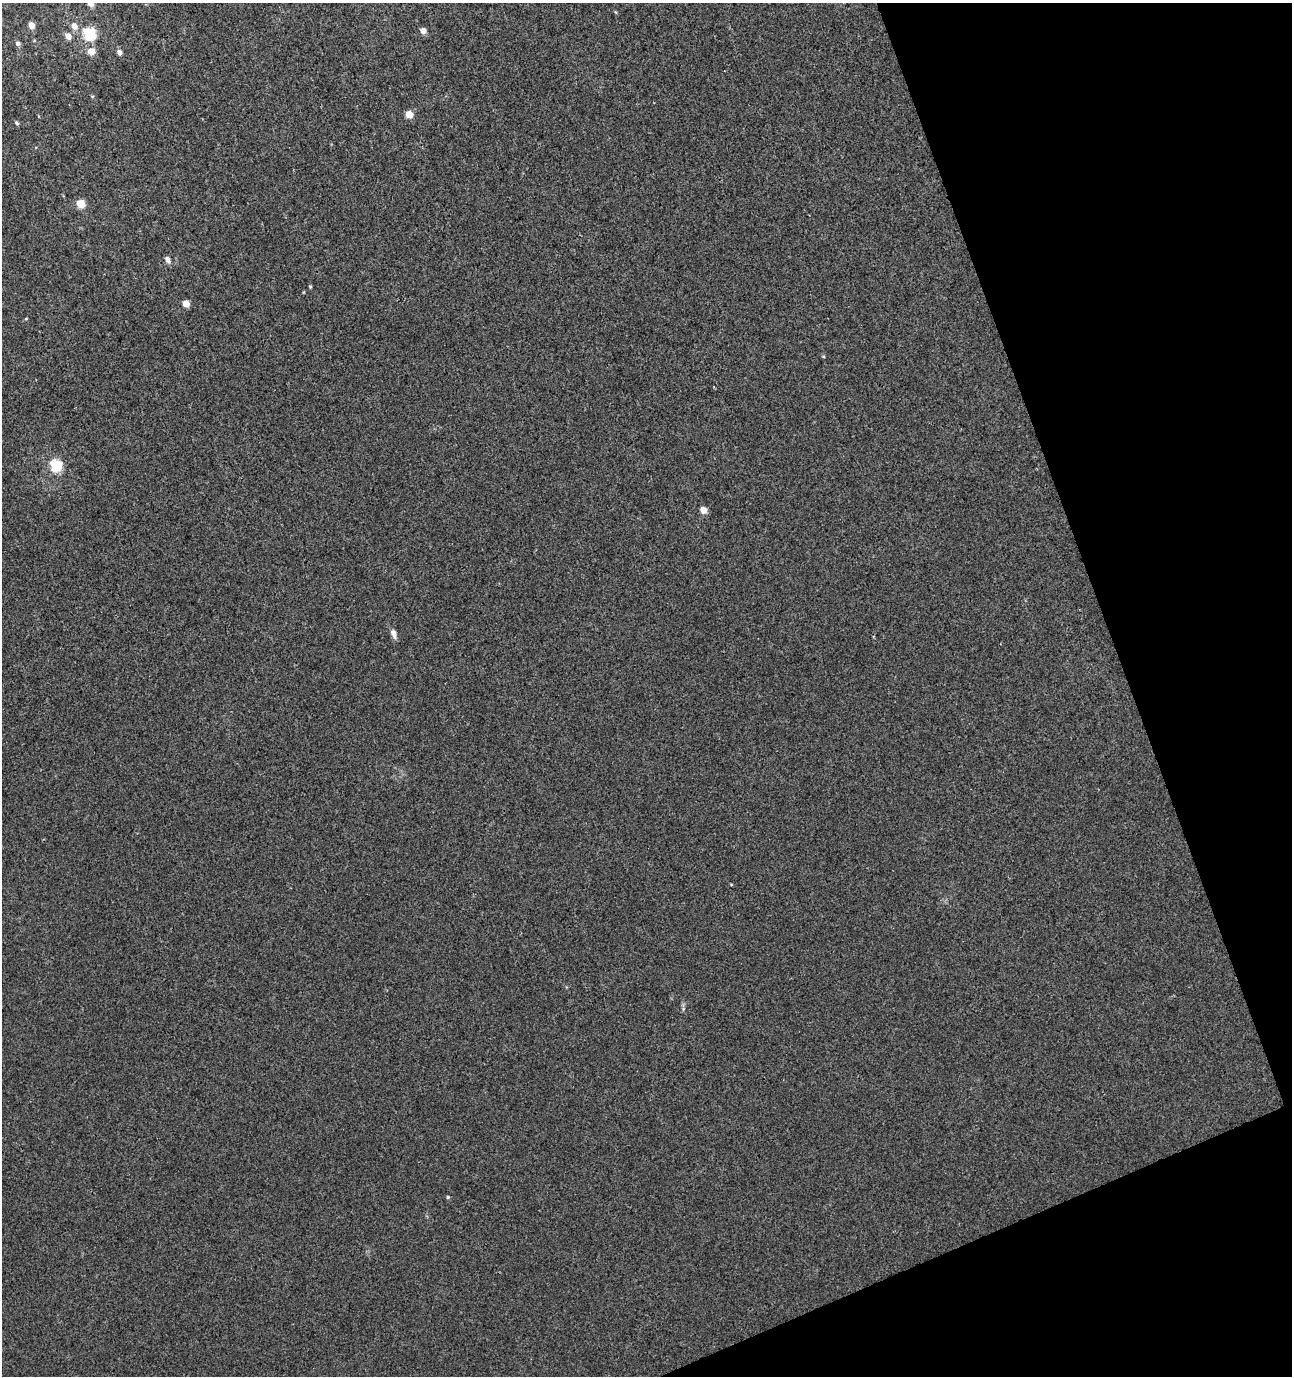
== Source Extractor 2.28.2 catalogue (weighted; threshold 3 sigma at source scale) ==
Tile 12 of 4 x 4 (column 4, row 3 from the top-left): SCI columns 4024-5313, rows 1421-2794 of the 5412 x 5593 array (HDU 1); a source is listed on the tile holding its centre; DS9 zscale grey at full resolution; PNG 1294 x 1378 px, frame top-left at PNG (2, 3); no overlay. Shown black and unused: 18% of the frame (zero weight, under 3 of 4 exposures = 4% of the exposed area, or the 3 px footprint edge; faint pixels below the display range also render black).
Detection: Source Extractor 2.28.2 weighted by HDU 2 'WHT'; one run over the whole footprint, this tile lists its part. Background 0.00131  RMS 0.0027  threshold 0.0123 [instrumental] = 3 sigma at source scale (4.5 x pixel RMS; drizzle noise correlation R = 1.50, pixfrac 1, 0.0396/0.0396 arcsec/px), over >= 5 px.
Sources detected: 20; all 20 listed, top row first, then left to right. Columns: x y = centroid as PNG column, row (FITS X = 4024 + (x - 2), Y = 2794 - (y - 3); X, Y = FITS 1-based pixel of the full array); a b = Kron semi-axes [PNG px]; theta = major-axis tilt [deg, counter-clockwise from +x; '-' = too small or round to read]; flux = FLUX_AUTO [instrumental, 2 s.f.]
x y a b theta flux
90 3 5 5 - 3.5
32 25 5 4 - 2.9
74 26 7 6 - 2.1
423 31 5 5 - 2.1
89 33 6 6 - 34
68 36 6 5 - 2
18 43 5 5 - 0.75
91 51 6 6 - 3.6
119 52 6 5 - 1.2
409 114 5 5 - 5
17 123 5 4 - 0.4
81 204 5 5 - 8.6
168 259 7 5 -56 1.3
310 286 4 4 - 0.27
186 304 5 4 - 4
26 318 5 3 - 0.25
56 465 6 6 - 26
703 510 5 5 - 2.9
394 634 12 6 -74 1.4
448 1197 4 4 - 0.33
Isophote crosses this tile's border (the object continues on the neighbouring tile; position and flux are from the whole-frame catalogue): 1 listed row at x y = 90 3